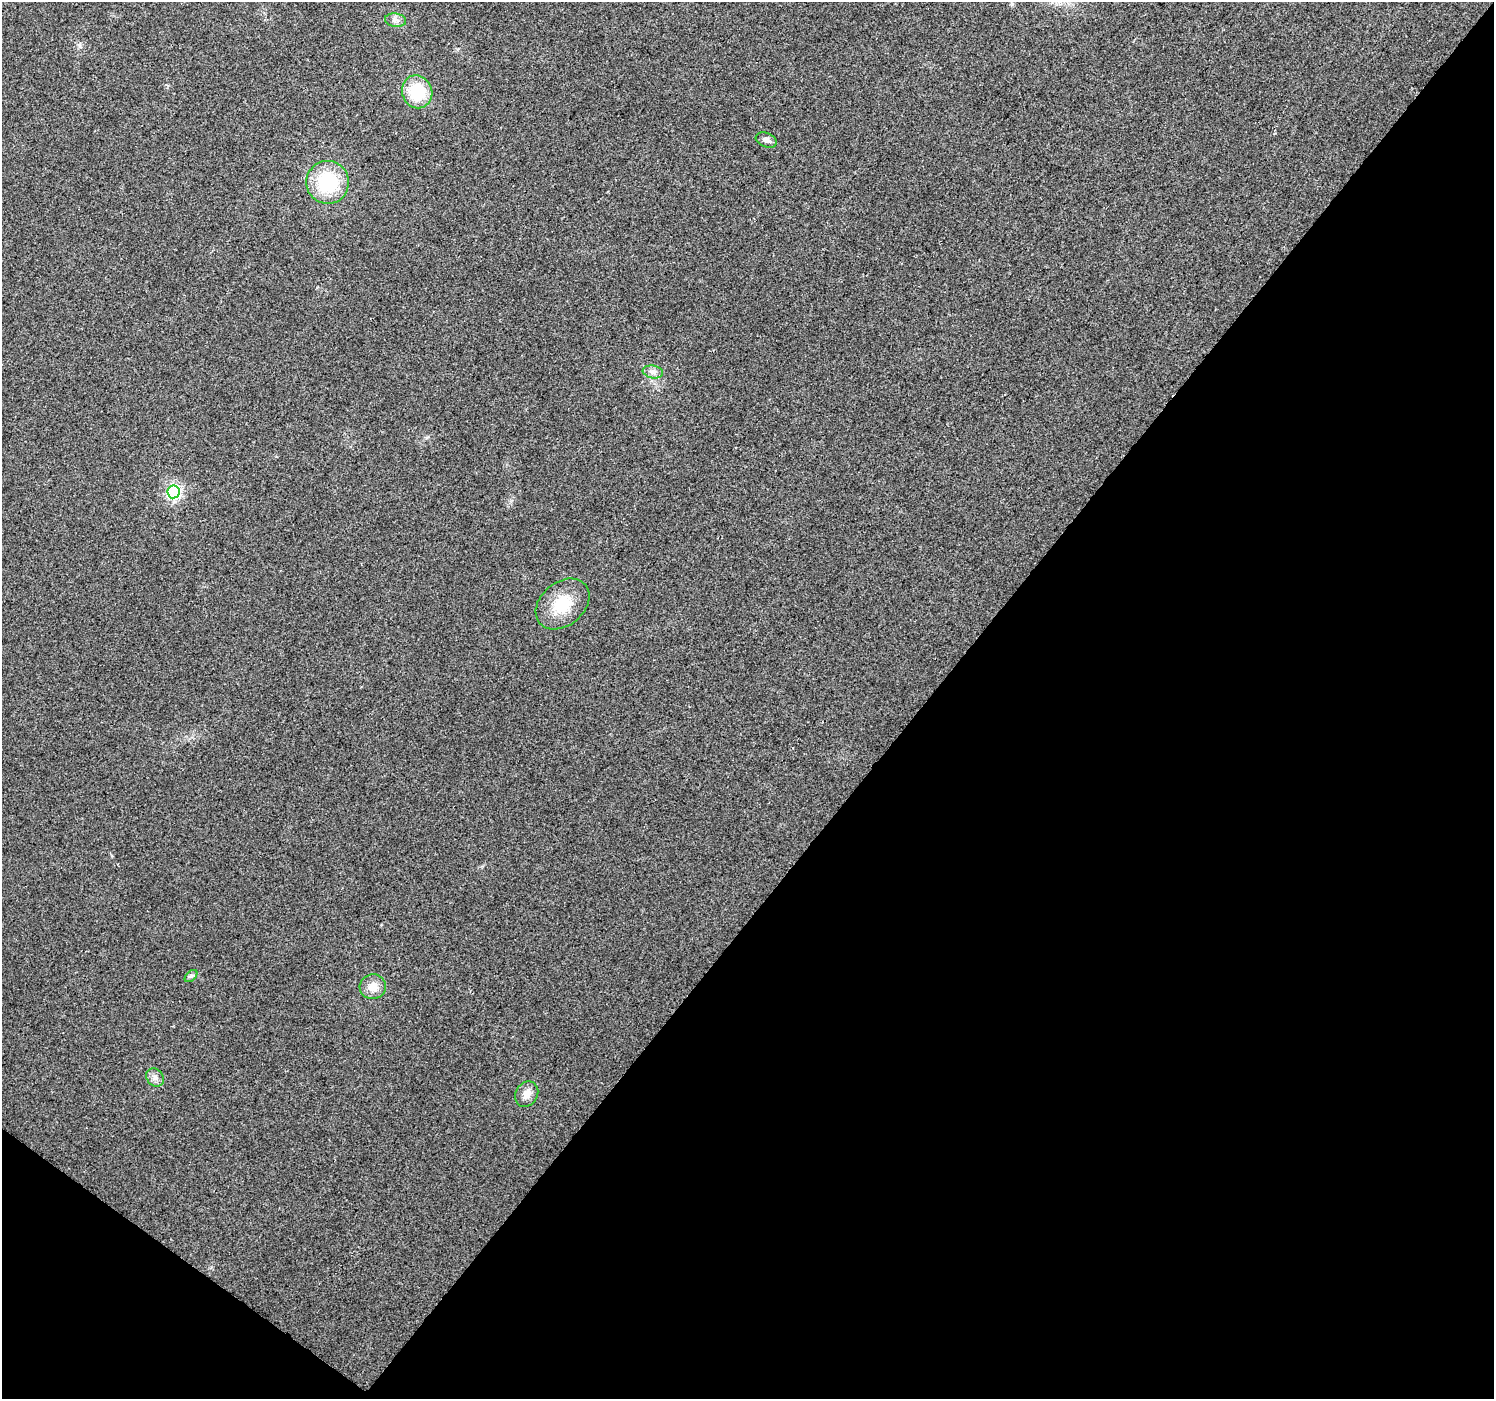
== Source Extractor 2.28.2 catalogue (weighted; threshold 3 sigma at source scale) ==
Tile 15 of 4 x 4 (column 3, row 4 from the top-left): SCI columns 2985-4476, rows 178-1574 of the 5973 x 6011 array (HDU 1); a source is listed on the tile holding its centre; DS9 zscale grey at full resolution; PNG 1496 x 1401 px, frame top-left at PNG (2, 2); each listed source drawn as its Kron ellipse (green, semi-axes under 4 px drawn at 4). Shown black and unused: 40% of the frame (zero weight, under 2 of 3 exposures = <1% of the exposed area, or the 3 px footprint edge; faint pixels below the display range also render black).
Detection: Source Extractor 2.28.2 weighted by HDU 2 'WHT'; one run over the whole footprint, this tile lists its part. Background 0.0867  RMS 0.0092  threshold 0.0416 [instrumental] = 3 sigma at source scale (4.5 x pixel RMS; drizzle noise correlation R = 1.50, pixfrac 1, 0.0396/0.0396 arcsec/px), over >= 5 px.
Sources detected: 11; all 11 listed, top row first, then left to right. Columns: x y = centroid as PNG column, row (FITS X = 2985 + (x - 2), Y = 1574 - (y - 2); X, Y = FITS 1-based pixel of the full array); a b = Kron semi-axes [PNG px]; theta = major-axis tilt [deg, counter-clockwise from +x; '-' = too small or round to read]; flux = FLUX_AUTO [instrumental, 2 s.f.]
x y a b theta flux
396 20 10 6 -7 3.8
417 92 17 15 -70 39
766 140 11 7 -21 4.6
328 182 21 21 - 54
653 372 10 6 -10 4
173 492 6 6 - 200
563 604 30 21 40 32
191 976 7 4 44 1.7
373 987 13 12 - 10
155 1077 10 8 -52 4.3
527 1094 13 11 59 7.3
Unlisted compact peaks at least as high as the median listed source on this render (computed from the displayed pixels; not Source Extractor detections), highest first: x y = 427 437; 79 45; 112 856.